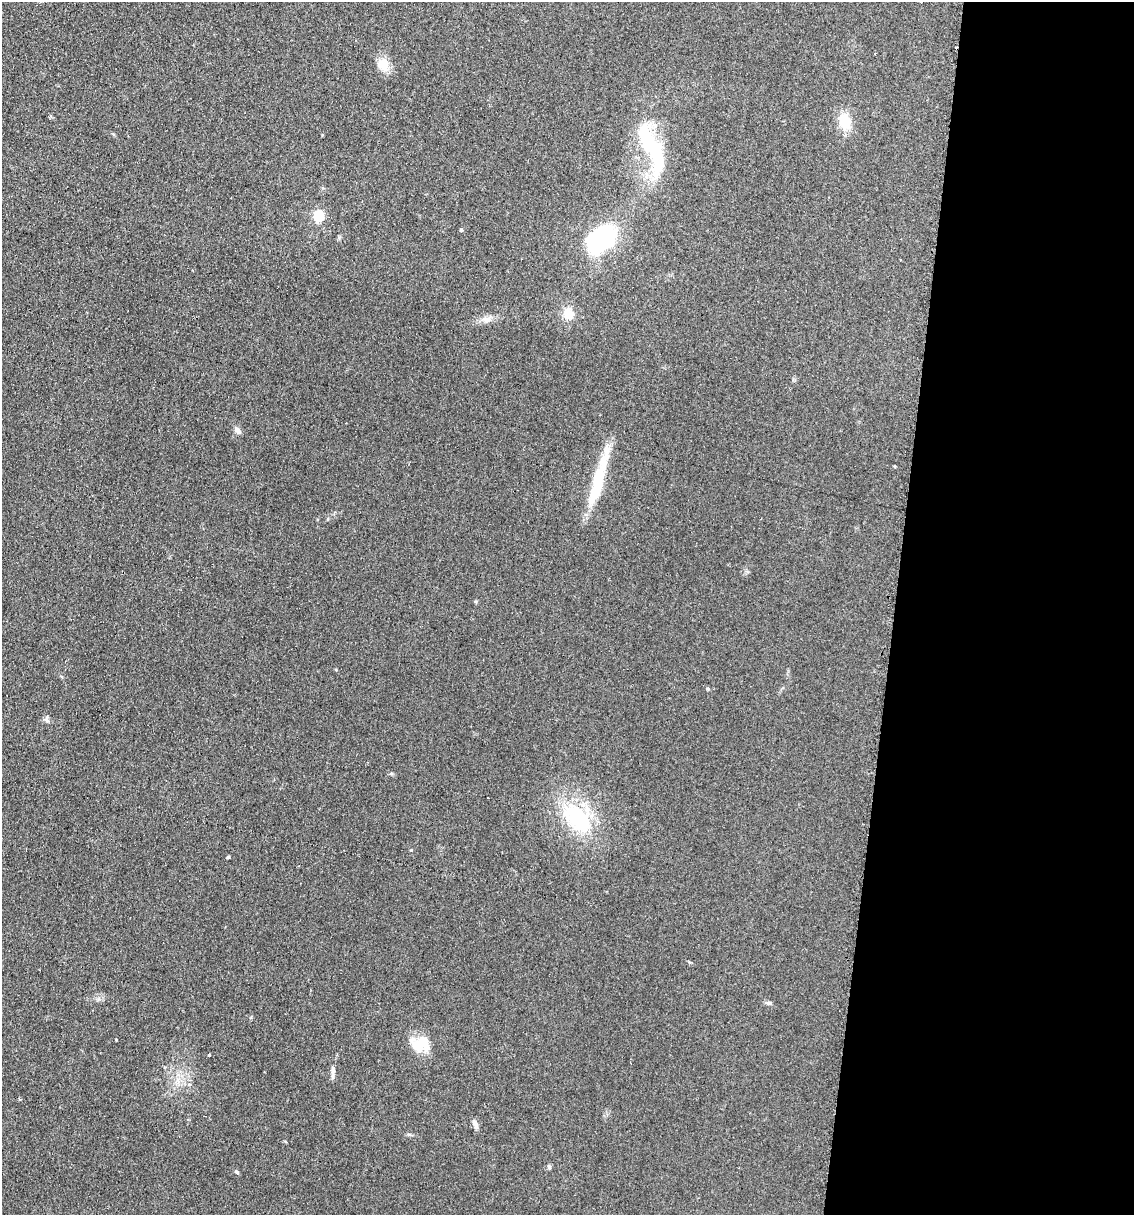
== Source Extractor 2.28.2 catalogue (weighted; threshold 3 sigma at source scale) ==
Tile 12 of 4 x 4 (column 4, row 3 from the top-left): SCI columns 3520-4651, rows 1215-2427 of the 4903 x 4854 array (HDU 1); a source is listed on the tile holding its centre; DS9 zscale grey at full resolution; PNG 1136 x 1217 px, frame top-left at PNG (2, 2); no overlay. Shown black and unused: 21% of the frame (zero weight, under 2 of 3 exposures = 2% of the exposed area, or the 3 px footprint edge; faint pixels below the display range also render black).
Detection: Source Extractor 2.28.2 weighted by HDU 2 'WHT'; one run over the whole footprint, this tile lists its part. Background 0.101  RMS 0.012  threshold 0.0519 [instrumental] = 3 sigma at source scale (4.5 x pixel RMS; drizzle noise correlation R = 1.50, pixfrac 1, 0.05/0.05 arcsec/px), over >= 5 px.
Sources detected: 29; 4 cosmic-ray / hot-pixel residue — not listed; the other 25 listed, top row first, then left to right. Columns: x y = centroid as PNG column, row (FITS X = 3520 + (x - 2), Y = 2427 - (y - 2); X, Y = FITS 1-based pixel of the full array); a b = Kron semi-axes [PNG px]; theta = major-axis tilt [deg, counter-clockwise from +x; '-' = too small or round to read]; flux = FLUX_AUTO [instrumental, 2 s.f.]
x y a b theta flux
921 2 3 2 - 1.6
383 64 15 14 - 15
845 121 15 11 -80 27
652 148 60 17 -67 110
319 216 5 5 - 89
461 230 4 4 - 1.5
600 241 30 19 50 160
568 314 15 13 -31 14
487 319 12 8 1 6.8
237 430 9 6 -52 4.9
895 466 3 3 - 1.1
598 478 79 11 73 53
47 719 10 5 -74 3
488 798 3 2 - 1.4
578 817 33 19 -44 110
228 857 4 3 - 1.4
769 1003 7 5 0 2.4
116 1039 4 2 - 0.72
420 1044 20 15 13 32
209 1055 3 3 - 2.3
333 1070 12 5 -88 4.4
20 1099 3 3 - 3.6
475 1124 12 6 -67 4.6
549 1167 6 5 - 2
237 1172 6 4 -18 1.7
Isophote crosses this tile's border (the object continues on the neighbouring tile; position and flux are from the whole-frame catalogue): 1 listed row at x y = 921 2
Unlisted compact peaks at least as high as the median listed source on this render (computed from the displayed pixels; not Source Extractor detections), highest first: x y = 411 850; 708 689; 476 601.